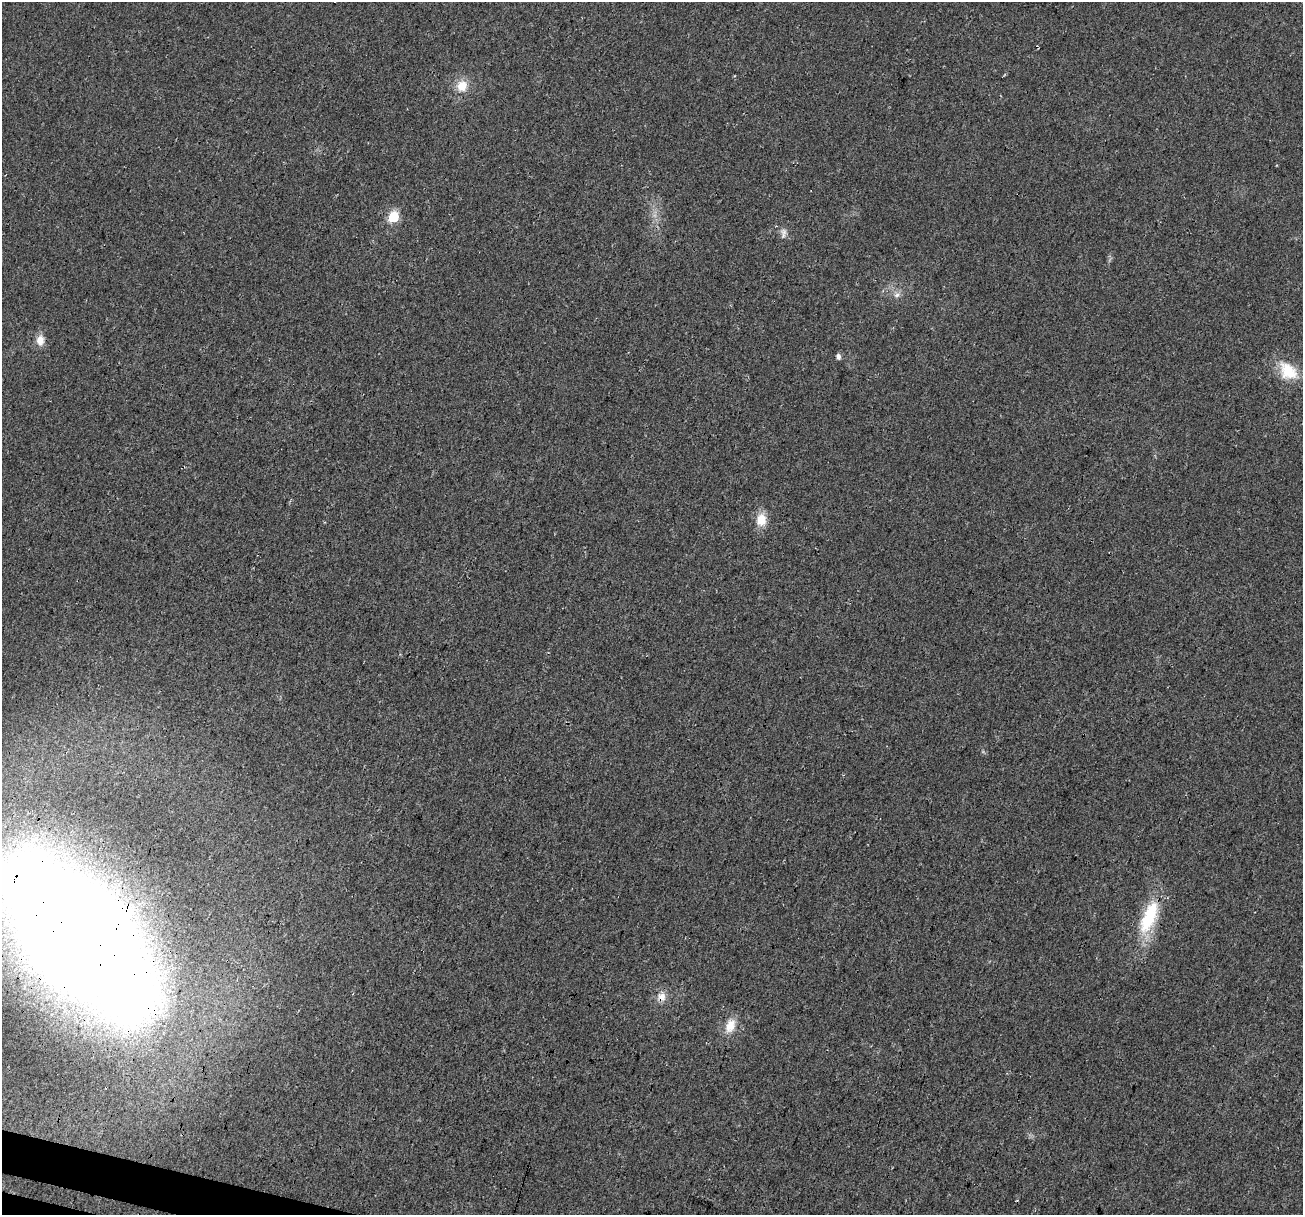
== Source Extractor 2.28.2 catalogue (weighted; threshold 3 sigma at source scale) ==
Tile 7 of 4 x 4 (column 3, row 2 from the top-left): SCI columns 2621-3921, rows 2699-3911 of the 5250 x 5459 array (HDU 1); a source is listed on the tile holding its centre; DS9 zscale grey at full resolution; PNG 1305 x 1217 px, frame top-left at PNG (2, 2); no overlay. Shown black and unused: <1% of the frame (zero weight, under 3 of 4 exposures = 5% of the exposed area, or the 3 px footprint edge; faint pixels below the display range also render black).
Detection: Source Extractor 2.28.2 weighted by HDU 2 'WHT'; one run over the whole footprint, this tile lists its part. Background 0.0167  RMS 0.0067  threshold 0.03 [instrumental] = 3 sigma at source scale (4.5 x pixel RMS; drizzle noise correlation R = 1.50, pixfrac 1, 0.0396/0.0396 arcsec/px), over >= 5 px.
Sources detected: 12; all 12 listed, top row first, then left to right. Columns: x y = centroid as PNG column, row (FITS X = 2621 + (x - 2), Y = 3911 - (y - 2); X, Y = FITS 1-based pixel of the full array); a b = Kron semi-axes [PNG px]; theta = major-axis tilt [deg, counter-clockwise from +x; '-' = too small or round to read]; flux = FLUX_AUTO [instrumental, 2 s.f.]
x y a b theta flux
462 86 15 13 58 10
393 217 6 6 - 51
783 233 14 7 -89 3.2
897 295 9 7 51 2.8
40 340 13 10 87 6
838 356 6 5 - 2.5
1288 371 29 19 -43 21
761 520 14 11 87 11
1149 917 52 18 69 37
79 937 114 53 -48 3900
661 997 13 11 77 6
730 1026 20 13 70 10
Overlapping masked pixels (flux is a lower limit): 2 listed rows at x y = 79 937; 661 997
Isophote crosses this tile's border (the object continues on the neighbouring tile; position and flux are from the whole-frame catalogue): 1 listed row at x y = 79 937